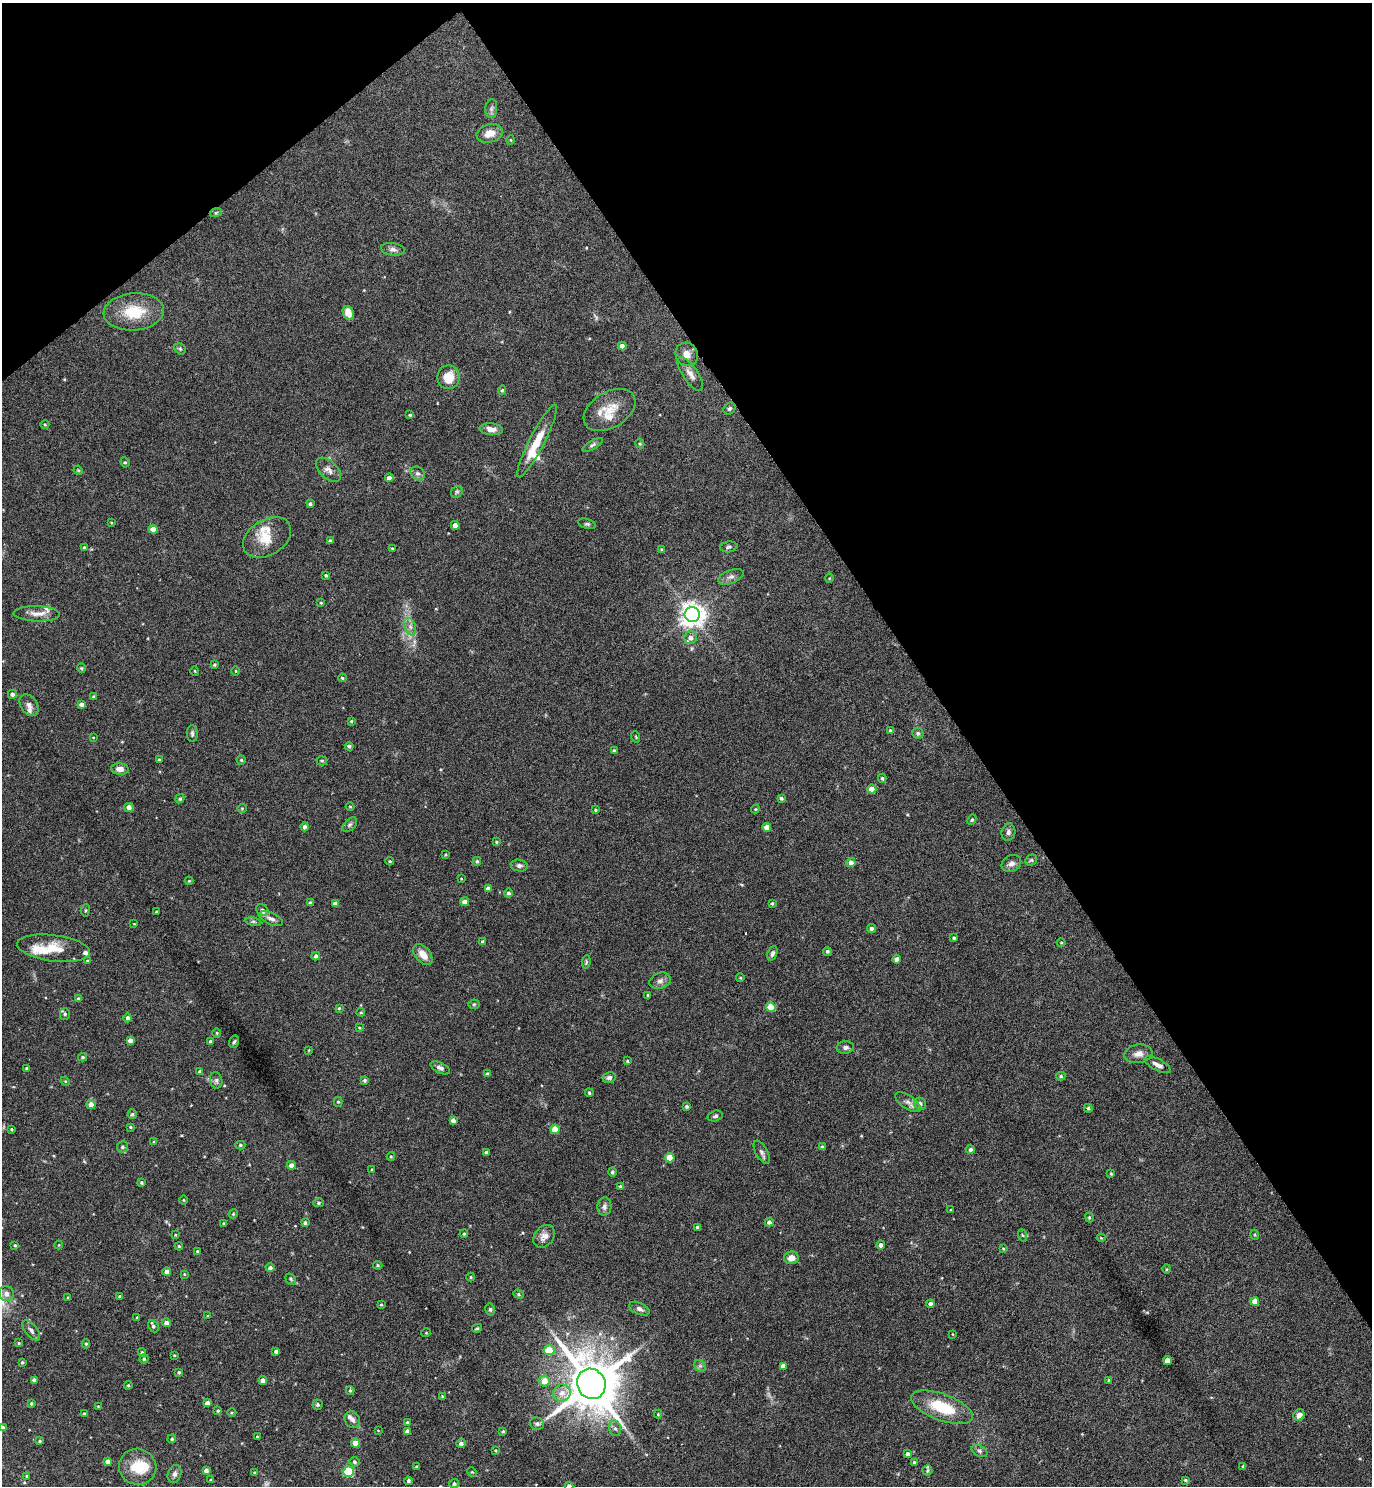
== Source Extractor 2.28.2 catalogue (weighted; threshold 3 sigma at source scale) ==
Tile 3 of 4 x 4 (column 3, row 1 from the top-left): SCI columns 2897-4266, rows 4454-5937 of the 5934 x 5937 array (HDU 1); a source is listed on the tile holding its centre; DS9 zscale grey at full resolution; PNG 1374 x 1488 px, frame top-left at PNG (2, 3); each listed source drawn as its Kron ellipse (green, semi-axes under 4 px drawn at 4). Shown black and unused: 34% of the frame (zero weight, under 4 of 8 exposures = <1% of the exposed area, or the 3 px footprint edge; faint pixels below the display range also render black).
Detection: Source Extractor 2.28.2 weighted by HDU 2 'WHT'; one run over the whole footprint, this tile lists its part. Background 0.0977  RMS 0.0048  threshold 0.0196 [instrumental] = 3 sigma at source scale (4.09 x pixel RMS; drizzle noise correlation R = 1.36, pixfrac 0.8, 0.05/0.05 arcsec/px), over >= 5 px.
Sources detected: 303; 2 too faint to see at this stretch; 1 cosmic-ray / hot-pixel residue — neither listed nor drawn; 15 inside a brighter listed object's ellipse — not listed separately; the other 285 listed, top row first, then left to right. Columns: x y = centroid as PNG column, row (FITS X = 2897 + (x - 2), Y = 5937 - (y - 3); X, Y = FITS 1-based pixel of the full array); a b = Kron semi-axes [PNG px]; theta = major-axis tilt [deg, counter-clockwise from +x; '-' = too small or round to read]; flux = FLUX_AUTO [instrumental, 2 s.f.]
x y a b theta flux
491 109 9 6 83 1.3
490 133 13 9 15 4.6
511 140 5 3 - 0.41
216 212 6 4 20 0.65
393 249 12 6 -7 1.7
134 312 30 18 5 14
348 313 7 5 -65 5.2
622 346 4 4 - 2.4
180 349 6 5 - 0.7
687 354 12 11 - 3.7
690 374 20 7 -56 3.1
448 377 12 11 - 7.1
502 390 5 4 - 0.7
729 408 6 5 - 0.84
609 410 28 18 31 9.7
410 415 4 4 - 0.47
45 424 4 3 - 0.37
491 429 12 6 -5 2.7
537 441 40 7 63 11
640 444 5 3 - 0.41
593 445 11 4 29 1.1
125 462 5 4 - 0.63
78 470 5 3 - 0.45
328 470 15 8 -42 2.9
418 473 7 6 - 1.3
389 478 4 4 - 2.3
457 492 6 5 - 0.74
310 504 3 3 - 0.82
111 522 4 3 - 0.3
587 524 9 5 -17 0.85
455 525 4 4 - 2.7
153 529 4 4 - 4.9
267 537 26 17 32 9.4
330 540 4 3 - 0.48
84 547 4 3 - 0.44
729 547 9 5 9 0.93
392 549 4 3 - 0.5
661 549 4 3 - 0.43
326 575 4 4 - 0.66
731 577 13 6 21 2
829 578 4 3 - 0.35
321 603 4 3 - 0.45
37 614 23 7 -1 3.8
692 615 7 7 - 380
410 627 9 5 -70 1.8
690 638 7 6 - 2.4
214 665 3 3 - 0.58
81 668 4 4 - 0.5
195 671 5 3 - 0.34
236 671 4 3 - 0.36
342 678 4 3 - 0.49
12 694 4 4 - 1.5
93 697 4 3 - 0.57
81 704 4 4 - 1.6
29 705 12 8 -56 2.1
351 721 4 4 - 0.59
890 730 4 3 - 0.61
918 733 5 5 - 0.76
192 734 8 5 -89 1.1
93 737 4 3 - 0.31
636 737 6 3 -72 0.43
349 746 4 3 - 0.87
614 751 4 3 - 0.58
159 759 4 3 - 0.47
241 760 4 4 - 0.6
322 761 5 4 - 0.67
120 769 9 6 -6 2.9
882 778 4 4 - 0.61
872 789 4 4 - 5.5
781 798 4 3 - 0.89
180 799 5 4 - 0.64
129 807 4 4 - 2.5
350 807 4 3 - 0.39
242 808 5 4 - 0.48
755 809 4 4 - 0.4
595 810 4 4 - 0.45
972 820 5 4 - 0.55
350 825 9 5 45 0.96
305 827 4 4 - 1.4
767 827 4 4 - 4.4
1008 832 9 7 79 1.4
496 842 4 3 - 0.49
446 854 3 3 - 0.39
1031 860 6 5 - 0.7
390 861 4 3 - 0.44
477 861 4 4 - 0.73
851 863 5 4 - 2.6
1011 863 10 8 27 2.1
519 865 8 6 -10 1.3
461 879 3 2 - 0.3
189 881 4 4 - 0.41
488 889 4 4 - 2.7
508 893 4 4 - 1.2
464 902 4 4 - 2.4
310 903 4 3 - 0.65
772 903 3 3 - 0.63
335 904 4 4 - 2.3
85 910 6 3 82 0.52
262 910 7 5 -37 0.96
157 912 3 3 - 0.65
271 919 12 5 -25 1.9
253 922 8 4 -8 0.87
134 924 4 2 - 0.28
871 928 4 4 - 1.1
954 938 3 3 - 0.6
483 942 4 4 - 1.4
1061 942 4 3 - 0.4
54 948 37 13 -7 11
827 951 4 4 - 0.76
772 953 7 4 69 1.1
423 955 12 7 -50 4.4
316 956 4 4 - 1.3
897 959 4 4 - 2.1
87 961 4 3 - 0.42
586 962 7 4 83 0.6
740 978 4 3 - 0.39
660 981 11 8 19 1.9
648 995 3 3 - 0.5
78 999 4 3 - 1.2
474 1004 5 5 - 0.54
771 1007 5 4 - 10
339 1008 4 4 - 0.52
361 1012 4 4 - 0.42
65 1014 5 5 - 0.9
128 1018 4 4 - 1.4
359 1028 3 3 - 0.45
217 1033 5 3 - 0.35
130 1040 4 4 - 2
210 1041 4 4 - 0.53
234 1042 6 4 70 0.73
845 1047 9 6 6 1.4
309 1050 4 2 - 0.3
1138 1054 14 9 9 3
83 1057 4 4 - 0.71
627 1061 4 3 - 0.65
1158 1065 14 6 -28 2.4
27 1068 3 3 - 0.59
440 1068 10 5 -27 1.6
200 1072 4 4 - 1.5
487 1074 4 4 - 0.98
1061 1076 4 4 - 0.67
609 1078 7 5 11 1.2
216 1080 8 6 -77 1.1
364 1080 3 3 - 0.75
65 1081 5 4 - 0.44
589 1093 4 4 - 0.67
338 1102 5 4 - 0.6
908 1102 14 7 -34 2.2
91 1104 4 4 - 3.3
920 1104 6 6 - 1.5
687 1106 4 4 - 0.9
1088 1108 4 4 - 0.76
132 1114 5 4 - 0.92
715 1116 8 5 17 0.97
453 1120 4 4 - 1.9
130 1127 4 4 - 0.48
12 1129 3 3 - 0.56
555 1129 4 4 - 7.9
154 1142 4 4 - 0.44
240 1145 5 4 - 0.74
122 1147 5 5 - 0.96
822 1147 4 4 - 0.78
970 1149 4 4 - 1.1
486 1152 4 4 - 0.74
762 1152 13 6 -62 1.4
391 1157 4 4 - 0.49
670 1158 5 4 - 9.7
291 1165 4 4 - 2.8
372 1169 3 2 - 0.41
612 1172 4 4 - 0.87
1111 1173 4 3 - 0.49
142 1183 4 3 - 0.72
620 1186 3 3 - 0.53
183 1200 4 3 - 0.36
318 1203 5 4 - 0.72
604 1207 9 7 86 1.7
951 1210 3 3 - 0.37
233 1214 4 3 - 0.43
1089 1218 5 4 - 0.55
769 1222 4 4 - 1.5
224 1223 4 3 - 0.47
305 1223 3 3 - 0.94
697 1227 4 3 - 0.66
464 1234 4 3 - 0.57
175 1235 4 3 - 0.41
1022 1235 6 4 -70 0.52
1255 1235 5 3 - 0.41
544 1236 12 9 51 3.1
1101 1238 4 4 - 0.39
15 1245 3 3 - 0.48
59 1245 4 3 - 0.3
881 1245 4 4 - 2
179 1246 4 3 - 0.5
1003 1249 4 3 - 0.41
197 1251 3 3 - 0.6
791 1258 7 6 - 3.7
378 1265 5 4 - 0.52
270 1268 4 4 - 1.2
1167 1269 5 3 - 0.44
167 1272 4 4 - 2.6
184 1274 3 3 - 0.35
471 1277 4 3 - 0.36
291 1279 6 5 - 0.73
6 1294 7 7 - 2.5
519 1294 5 4 - 0.56
120 1296 3 3 - 0.56
68 1298 4 3 - 0.54
1255 1301 4 4 - 4.4
381 1304 3 3 - 0.42
930 1304 4 4 - 1.6
490 1309 6 4 -77 0.7
639 1309 11 6 -25 1.6
208 1316 4 4 - 0.47
137 1317 3 2 - 0.39
166 1323 4 4 - 2.2
153 1326 6 5 - 0.93
477 1328 5 3 - 0.56
31 1330 12 6 -52 1.6
426 1333 5 3 - 0.33
952 1334 3 2 - 0.28
19 1343 3 3 - 0.43
86 1344 4 4 - 0.57
549 1350 5 5 - 11
276 1351 4 3 - 1.2
142 1352 4 3 - 0.64
174 1355 3 3 - 0.37
144 1359 5 4 - 0.79
1168 1361 4 4 - 6.3
22 1362 3 3 - 0.63
700 1366 6 5 - 0.96
783 1366 4 4 - 2.5
179 1372 4 3 - 0.54
34 1380 4 3 - 1.1
1109 1380 3 3 - 0.57
263 1381 4 4 - 2.5
544 1381 5 5 - 6.4
591 1384 15 14 - 2600
128 1385 4 4 - 0.51
350 1390 4 3 - 0.49
562 1393 9 8 - 3.8
442 1396 4 3 - 0.44
31 1403 3 3 - 0.69
207 1403 4 4 - 2
317 1404 5 5 - 0.69
98 1406 4 2 - 0.32
942 1407 32 13 -20 18
218 1411 4 3 - 0.43
232 1413 4 3 - 0.45
84 1414 4 3 - 0.49
658 1414 4 4 - 0.46
1299 1415 6 5 - 2.8
352 1420 9 7 -62 1.6
407 1422 3 2 - 0.44
537 1424 7 6 - 1.3
2 1427 4 4 - 1.3
615 1428 8 6 -72 1.4
378 1430 3 2 - 0.29
503 1431 4 3 - 0.48
407 1432 4 4 - 2.6
257 1437 3 2 - 0.4
172 1439 4 4 - 0.55
40 1441 3 3 - 0.52
356 1443 4 4 - 5.5
461 1443 5 4 - 1.6
495 1450 4 2 - 0.37
979 1451 8 5 -27 1
907 1454 4 4 - 1.8
107 1461 4 4 - 2
355 1462 5 5 - 1.1
914 1462 3 3 - 0.49
1243 1466 3 3 - 0.49
138 1467 19 18 - 11
416 1467 4 3 - 0.48
206 1470 4 4 - 1.5
927 1470 5 5 - 0.8
348 1472 5 5 - 26
472 1472 5 3 - 0.43
254 1473 4 3 - 0.4
175 1474 9 6 71 1.6
27 1476 4 4 - 0.65
211 1480 3 3 - 0.58
1185 1480 3 3 - 0.58
408 1481 4 3 - 0.93
454 1484 5 4 - 0.95
569 1486 4 4 - 2.1
Isophote crosses this tile's border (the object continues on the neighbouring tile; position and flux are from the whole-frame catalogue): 2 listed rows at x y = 2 1427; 569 1486